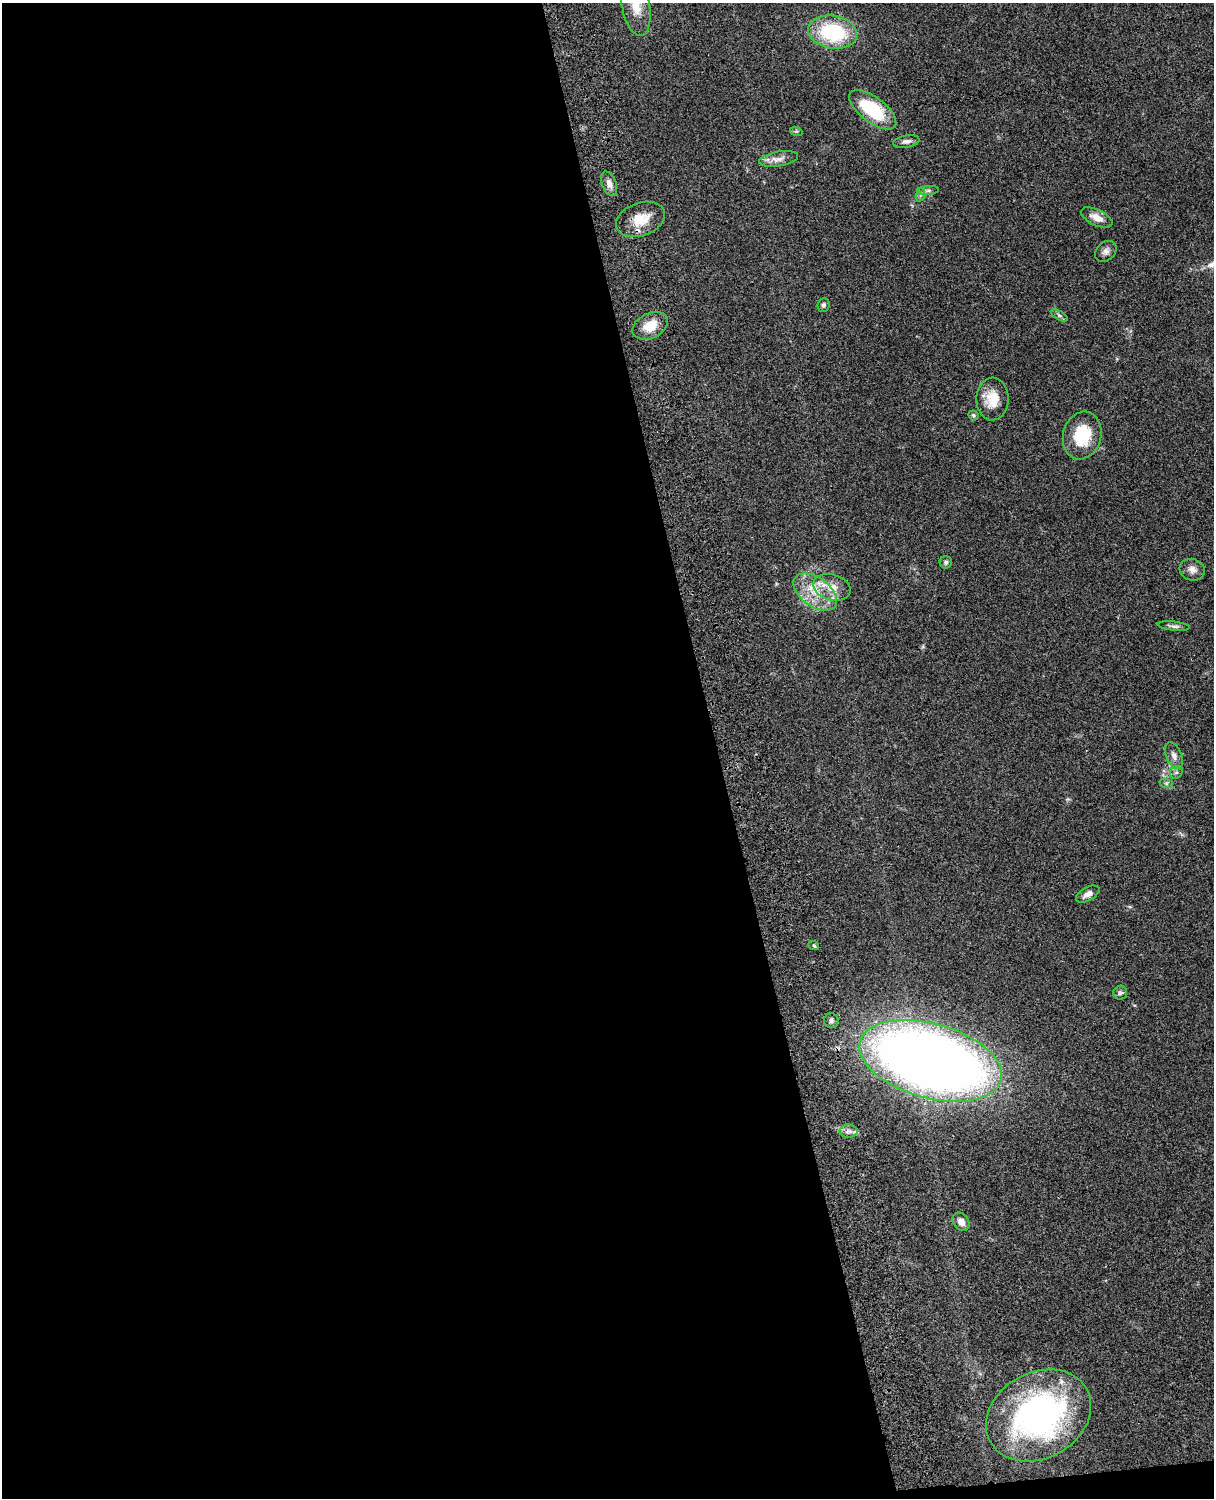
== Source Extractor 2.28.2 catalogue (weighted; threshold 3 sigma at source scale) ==
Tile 9 of 4 x 3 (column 1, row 3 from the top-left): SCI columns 121-1332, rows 277-1772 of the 5088 x 4927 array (HDU 1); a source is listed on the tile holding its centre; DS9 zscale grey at full resolution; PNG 1216 x 1500 px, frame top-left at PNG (2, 3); each listed source drawn as its Kron ellipse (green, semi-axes under 4 px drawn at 4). Shown black and unused: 60% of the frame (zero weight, under 3 of 4 exposures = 6% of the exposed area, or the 3 px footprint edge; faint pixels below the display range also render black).
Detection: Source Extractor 2.28.2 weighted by HDU 2 'WHT'; one run over the whole footprint, this tile lists its part. Background 0.0792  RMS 0.0058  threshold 0.0262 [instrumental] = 3 sigma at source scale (4.5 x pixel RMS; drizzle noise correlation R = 1.50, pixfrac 1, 0.05/0.05 arcsec/px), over >= 5 px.
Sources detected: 36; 2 inside a brighter listed object's ellipse — not listed separately; the other 34 listed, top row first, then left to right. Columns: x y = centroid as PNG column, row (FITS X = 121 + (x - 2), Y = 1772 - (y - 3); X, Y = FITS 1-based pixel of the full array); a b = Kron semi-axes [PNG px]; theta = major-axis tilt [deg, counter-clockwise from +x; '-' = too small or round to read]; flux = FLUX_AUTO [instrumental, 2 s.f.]
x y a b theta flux
636 5 31 14 -80 12
833 32 24 16 -10 47
873 110 28 12 -37 33
796 131 6 4 -17 0.9
906 141 13 6 10 2.5
778 159 20 7 9 4.3
609 184 13 7 -69 3.4
928 190 11 4 5 1.5
920 195 7 4 71 1.2
1097 218 17 8 -26 5.8
641 219 25 16 19 13
1106 251 12 9 43 2.8
824 305 7 6 - 1.3
1059 315 9 4 -30 1.3
650 326 19 12 27 9.9
993 399 21 16 87 12
973 415 5 4 - 0.95
1082 435 24 19 75 24
946 562 6 6 - 1.4
1192 570 12 11 - 3.6
832 587 19 13 -15 8.1
815 592 25 14 -36 15
1174 626 16 4 -6 1.9
1174 756 14 7 -68 3.3
1176 772 7 5 43 1.2
1166 783 7 4 -18 1.1
1088 894 13 6 29 3.5
814 946 5 3 - 0.62
1120 993 7 7 - 1.4
831 1021 7 7 - 1.8
931 1061 73 37 -16 820
848 1131 9 6 0 2.6
961 1222 10 7 -54 4.1
1039 1415 55 43 29 160
Overlapping masked pixels (flux is a lower limit): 2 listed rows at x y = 641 219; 931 1061
Isophote crosses this tile's border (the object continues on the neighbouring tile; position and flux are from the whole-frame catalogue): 1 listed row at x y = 636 5